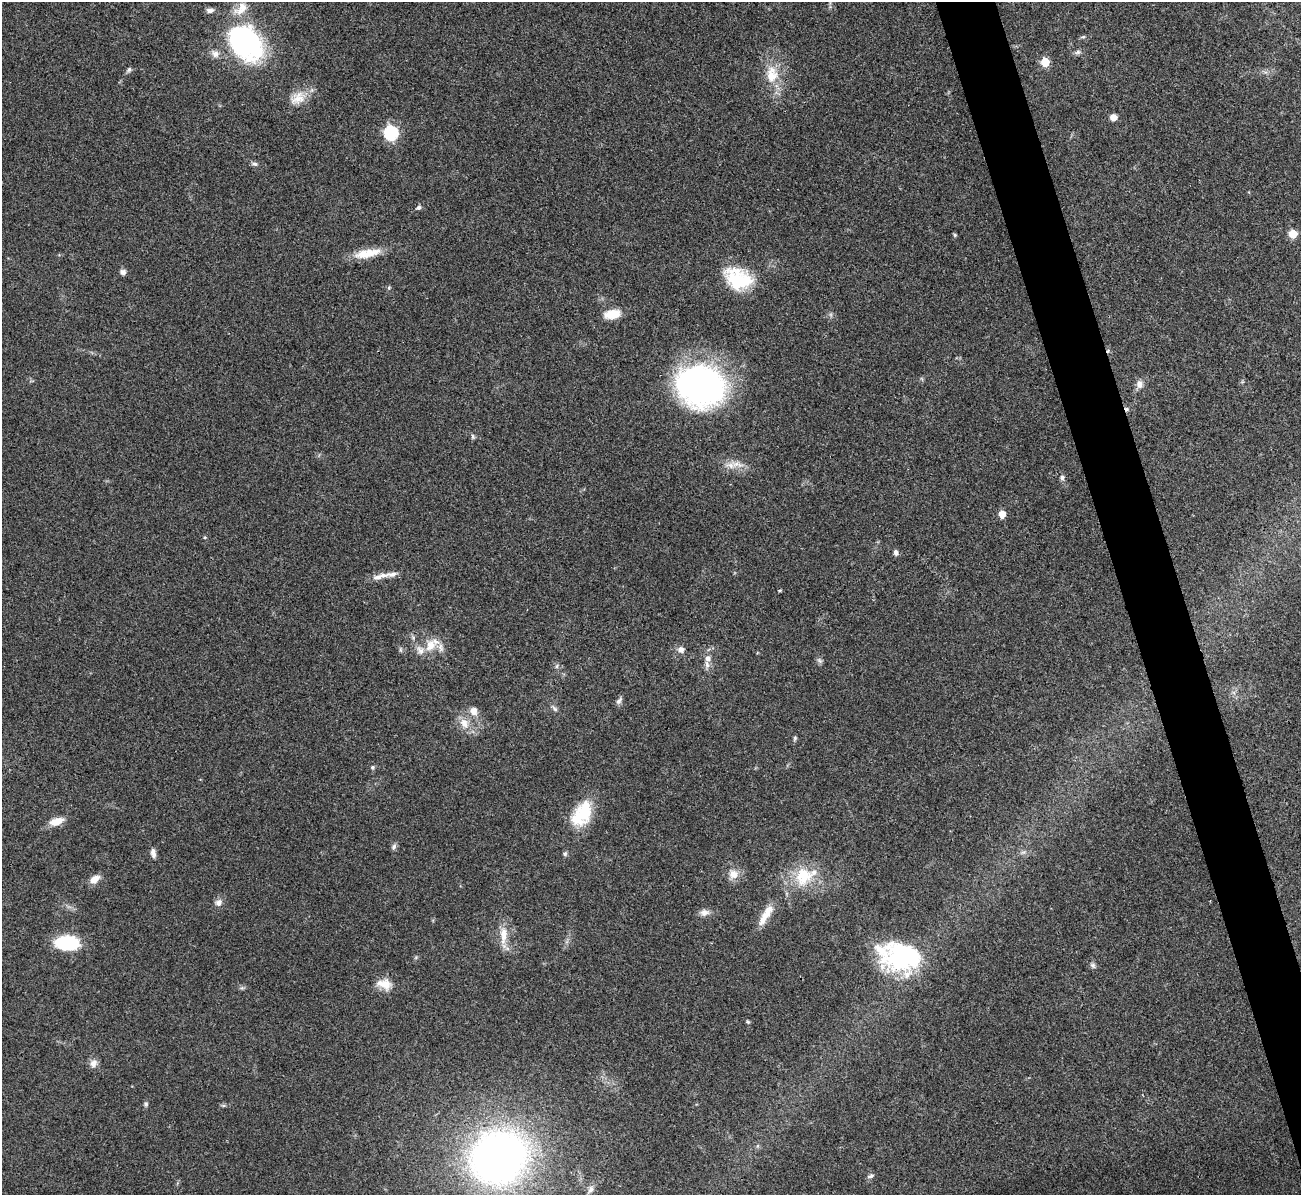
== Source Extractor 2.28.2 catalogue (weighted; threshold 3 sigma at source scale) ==
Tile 6 of 4 x 4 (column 2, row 2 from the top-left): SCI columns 1301-2599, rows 2530-3722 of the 5199 x 5182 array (HDU 1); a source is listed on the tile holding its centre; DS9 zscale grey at full resolution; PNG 1303 x 1197 px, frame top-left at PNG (2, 2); no overlay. Shown black and unused: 4% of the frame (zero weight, under 3 of 4 exposures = <1% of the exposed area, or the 3 px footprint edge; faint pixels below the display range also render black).
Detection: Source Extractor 2.28.2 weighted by HDU 2 'WHT'; one run over the whole footprint, this tile lists its part. Background 0.0812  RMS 0.0058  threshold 0.0263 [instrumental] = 3 sigma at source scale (4.5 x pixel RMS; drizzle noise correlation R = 1.50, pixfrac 1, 0.05/0.05 arcsec/px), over >= 5 px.
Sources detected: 73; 3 inside a brighter object's white glare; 3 cosmic-ray / hot-pixel residue — not listed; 5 inside a brighter listed object's ellipse — not listed separately; the other 62 listed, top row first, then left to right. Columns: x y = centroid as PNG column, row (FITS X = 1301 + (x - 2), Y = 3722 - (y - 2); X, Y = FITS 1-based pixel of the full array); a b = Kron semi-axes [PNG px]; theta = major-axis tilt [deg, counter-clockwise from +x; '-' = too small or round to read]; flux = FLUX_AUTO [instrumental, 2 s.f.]
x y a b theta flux
210 10 10 6 6 2.3
1083 37 7 5 7 0.98
244 40 33 28 -57 120
1078 52 9 5 27 1.6
215 54 12 9 -33 3.7
1045 62 5 5 - 26
129 70 7 6 - 1.3
772 74 25 17 -87 16
298 98 24 17 32 9.9
1114 117 7 6 - 4.5
391 133 7 6 - 100
255 164 9 5 -11 1.5
419 207 7 5 44 1.3
1293 234 5 5 - 21
955 235 4 4 - 0.87
367 253 36 10 11 12
123 272 7 7 - 2.2
738 279 30 21 -25 33
389 288 6 4 70 0.81
612 314 18 10 9 9.6
1139 384 12 9 -79 3.5
702 386 47 43 -45 160
473 436 8 4 -81 0.95
737 464 24 8 -10 6.6
1062 477 8 6 89 1.7
1002 514 5 5 - 10
896 552 7 5 -84 1.8
379 576 29 6 16 5.3
430 645 18 14 66 9.8
681 650 9 8 - 2.9
707 658 9 7 81 2.9
820 661 9 5 -45 1.4
557 666 7 4 88 1.1
619 701 11 5 55 1.8
554 709 10 5 -49 1.5
474 711 11 9 -75 4.4
464 723 17 11 -58 7.2
795 738 7 4 61 0.92
372 767 6 5 - 0.99
582 814 33 20 59 24
57 821 16 8 17 7.7
394 847 9 6 65 1.5
1023 852 7 4 18 1.1
153 853 12 6 -85 2.7
565 854 7 5 74 1.1
733 874 13 13 - 6.1
803 876 28 24 71 23
95 879 12 7 32 5.3
219 903 10 9 - 2.9
704 912 12 9 8 3.5
767 913 24 10 60 8.9
503 935 24 9 89 8.6
67 943 22 13 -2 36
899 957 47 31 -13 72
1093 965 8 6 -42 1.6
384 984 20 13 -15 7.7
748 1022 5 4 - 0.86
93 1063 11 9 54 3.6
146 1104 6 5 - 1
499 1158 43 39 21 410
871 1176 10 4 20 1.4
591 1189 11 7 58 2.7